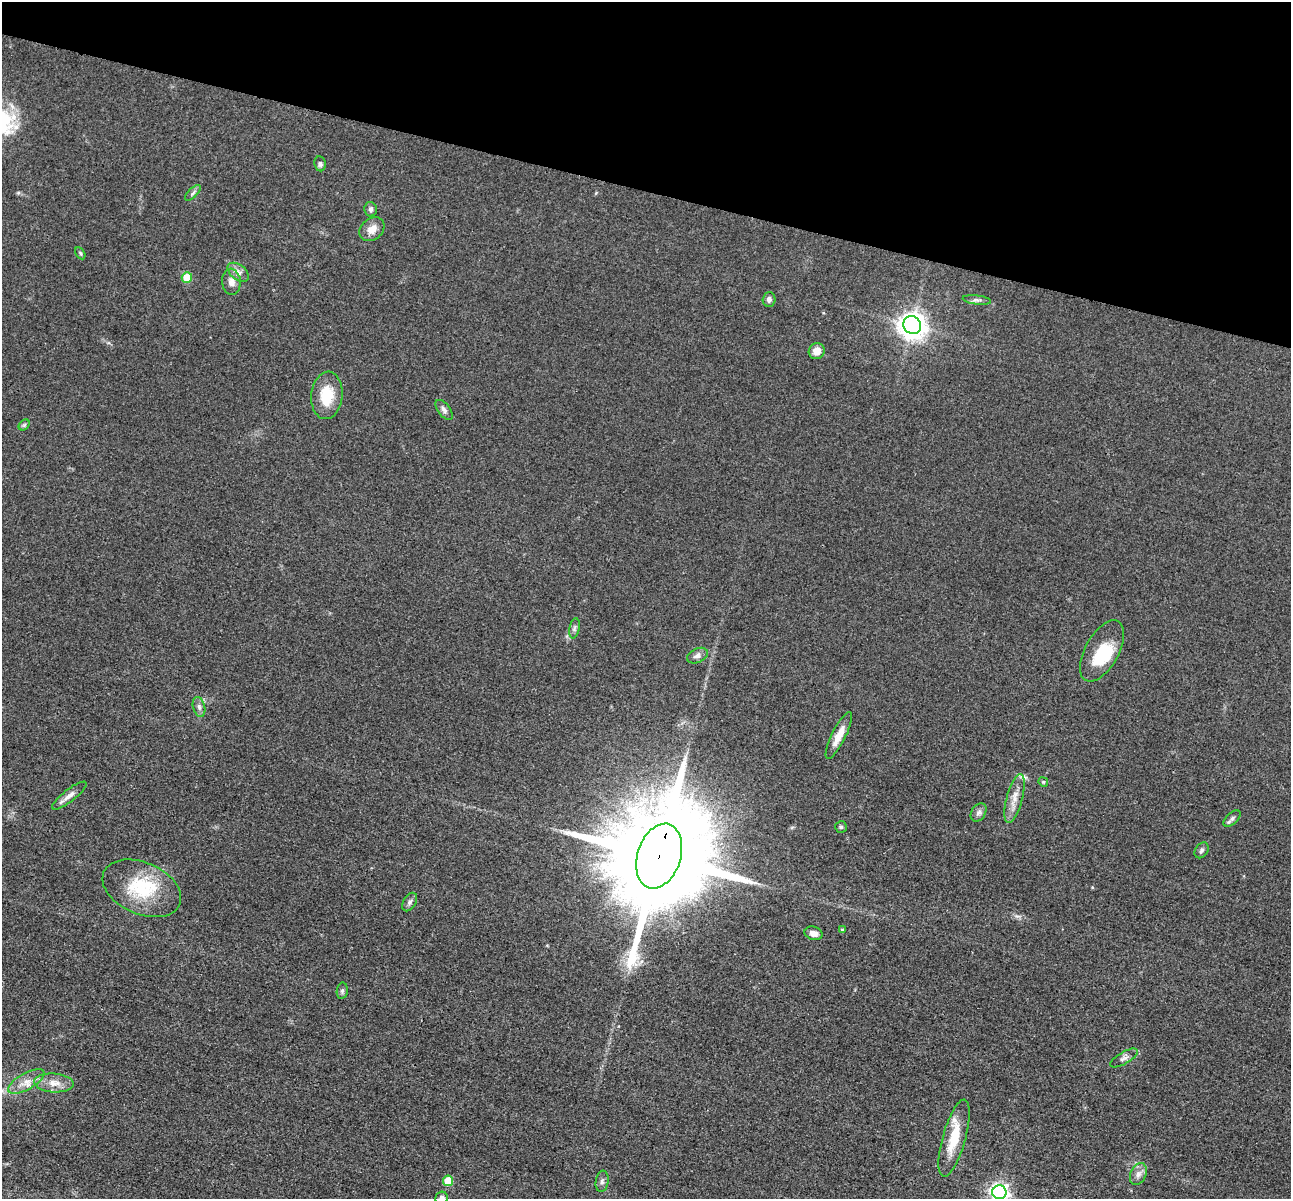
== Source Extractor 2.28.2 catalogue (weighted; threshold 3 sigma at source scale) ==
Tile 2 of 4 x 4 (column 2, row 1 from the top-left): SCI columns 1310-2598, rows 3867-5063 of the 5198 x 5216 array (HDU 1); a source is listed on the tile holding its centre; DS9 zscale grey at full resolution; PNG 1293 x 1201 px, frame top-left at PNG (2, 2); each listed source drawn as its Kron ellipse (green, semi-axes under 4 px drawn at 4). Shown black and unused: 16% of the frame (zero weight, under 3 of 4 exposures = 3% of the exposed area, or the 3 px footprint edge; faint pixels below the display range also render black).
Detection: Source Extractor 2.28.2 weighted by HDU 2 'WHT'; one run over the whole footprint, this tile lists its part. Background 0.0485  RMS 0.0082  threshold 0.0368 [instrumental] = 3 sigma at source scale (4.5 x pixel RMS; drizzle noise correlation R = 1.50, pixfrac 1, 0.05/0.05 arcsec/px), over >= 5 px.
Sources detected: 45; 1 inside a brighter object's white glare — neither listed nor drawn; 2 inside a brighter listed object's ellipse — not listed separately; the other 42 listed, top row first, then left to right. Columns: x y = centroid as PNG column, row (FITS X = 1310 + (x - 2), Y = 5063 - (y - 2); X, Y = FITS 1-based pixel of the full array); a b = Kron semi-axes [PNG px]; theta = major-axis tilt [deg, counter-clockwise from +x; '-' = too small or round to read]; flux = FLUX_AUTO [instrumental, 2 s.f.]
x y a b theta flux
320 164 7 5 -81 2.1
193 193 10 4 45 2.1
371 209 7 6 - 2.3
372 229 13 10 39 7.8
80 253 7 4 -61 1.2
238 272 12 7 -39 4.4
187 278 5 5 - 21
231 282 13 9 -85 5.7
769 299 7 6 - 2.9
977 300 14 4 -7 2.6
912 325 9 8 - 910
817 351 8 8 - 7.8
327 395 24 15 84 25
444 410 11 6 -52 3.1
24 425 6 4 44 1.3
574 628 10 5 79 2.1
1102 651 34 16 61 32
697 656 11 7 25 3.8
199 707 10 6 -75 3.1
839 735 26 7 63 11
1043 782 5 4 - 1
69 796 21 6 38 5.3
1014 799 25 8 75 9.2
979 812 10 7 57 3
1232 819 10 5 42 2.4
841 827 6 6 - 1.3
1202 850 8 6 56 2.2
659 856 33 21 72 29000
142 888 41 26 -23 48
410 902 10 6 59 2.5
842 930 4 4 - 1.1
814 933 9 6 -15 4.4
342 991 8 5 80 1.7
1124 1058 15 6 30 3.6
26 1081 20 8 29 9.3
54 1083 20 9 -4 9.9
954 1138 40 11 74 24
1138 1174 11 7 64 4.7
448 1181 5 5 - 23
602 1181 10 6 82 2.7
999 1192 7 7 - 370
442 1198 6 6 - 3.2
Overlapping masked pixels (flux is a lower limit): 1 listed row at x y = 659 856
Isophote crosses this tile's border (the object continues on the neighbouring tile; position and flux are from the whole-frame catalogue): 2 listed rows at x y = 999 1192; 442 1198